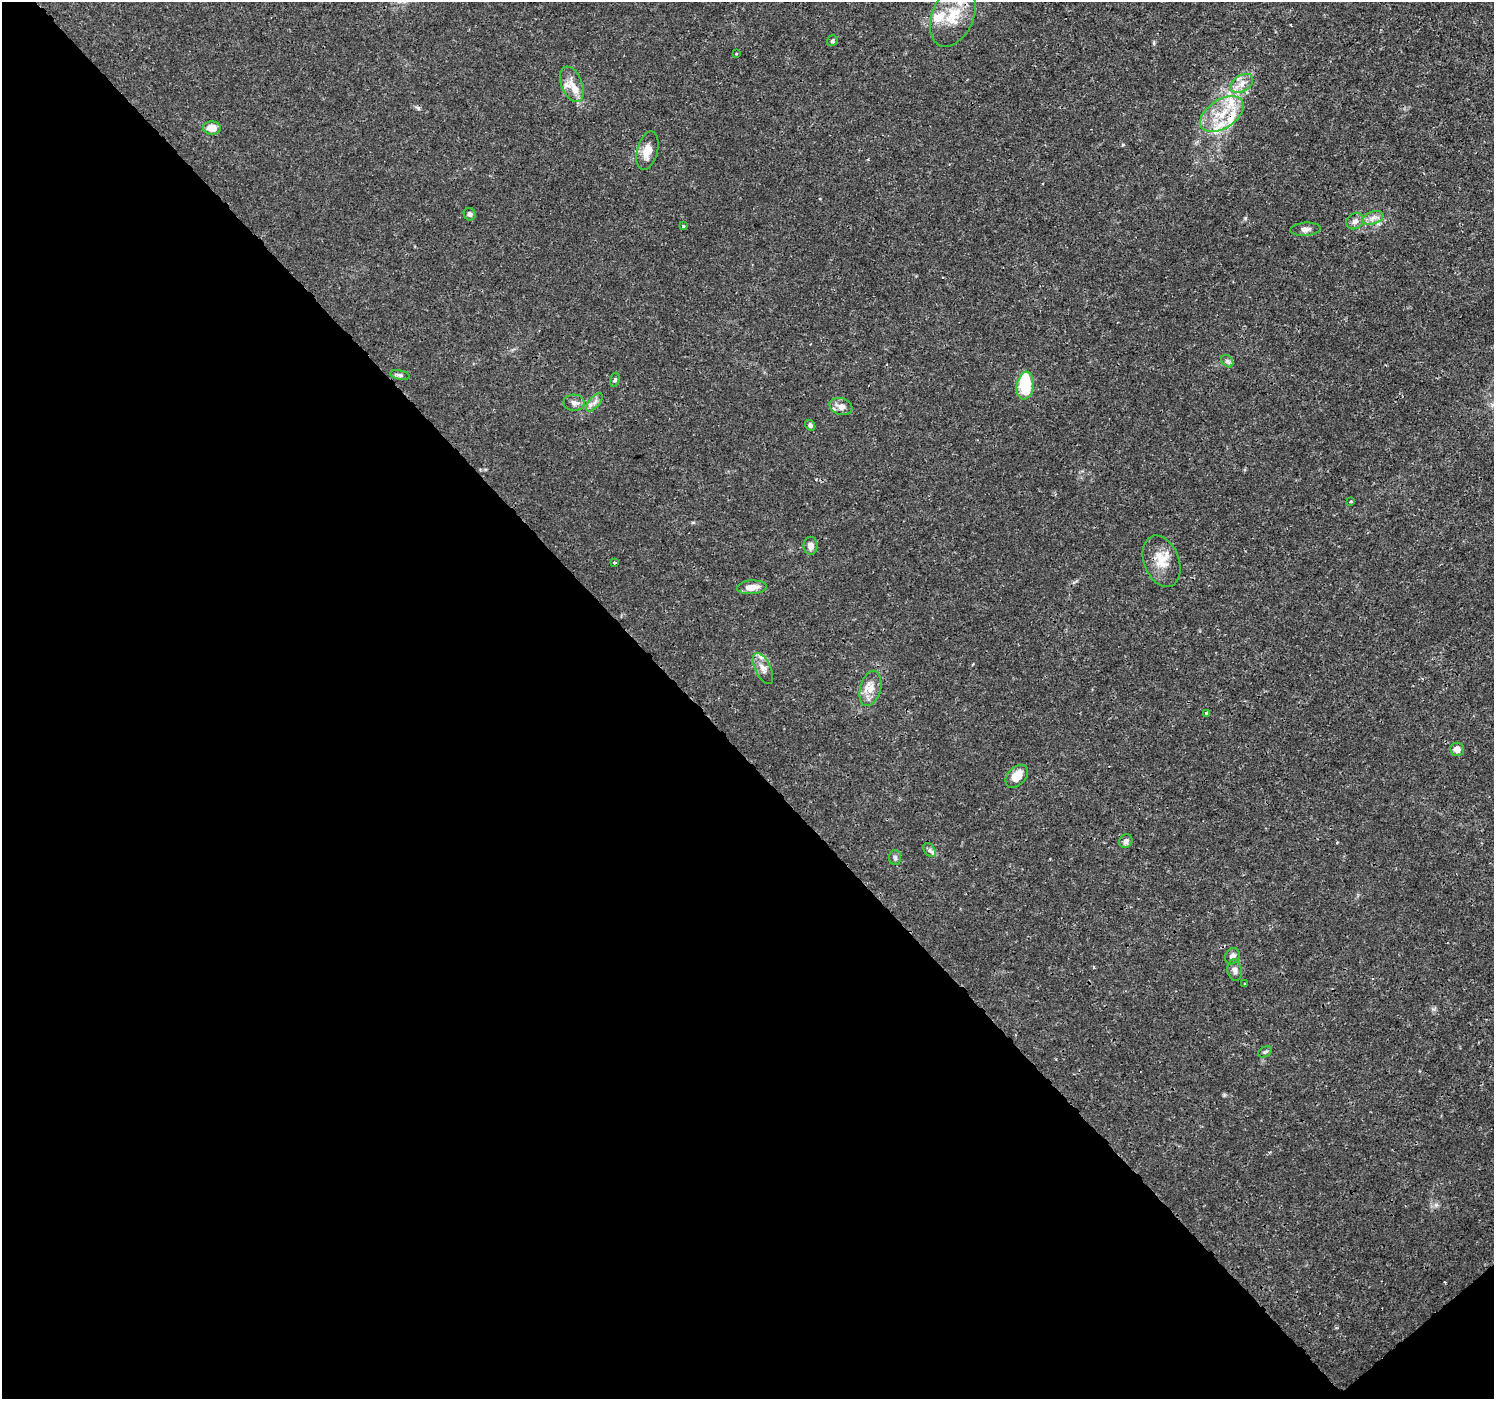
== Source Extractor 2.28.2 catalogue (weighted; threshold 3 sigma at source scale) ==
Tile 14 of 4 x 4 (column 2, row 4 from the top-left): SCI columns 1538-3029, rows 188-1584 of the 6065 x 6025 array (HDU 1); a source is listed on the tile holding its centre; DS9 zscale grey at full resolution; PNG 1496 x 1401 px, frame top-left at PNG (2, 2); each listed source drawn as its Kron ellipse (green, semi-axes under 4 px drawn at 4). Shown black and unused: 47% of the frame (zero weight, under 3 of 4 exposures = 5% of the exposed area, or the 3 px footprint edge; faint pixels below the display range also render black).
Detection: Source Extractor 2.28.2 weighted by HDU 2 'WHT'; one run over the whole footprint, this tile lists its part. Background 0.00125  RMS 8.2e-04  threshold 0.0037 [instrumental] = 3 sigma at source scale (4.5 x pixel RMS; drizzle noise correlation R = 1.50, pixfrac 1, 0.0396/0.0396 arcsec/px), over >= 5 px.
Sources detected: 50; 1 inside a brighter object's white glare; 1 cosmic-ray / hot-pixel residue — neither listed nor drawn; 10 inside a brighter listed object's ellipse — not listed separately; the other 38 listed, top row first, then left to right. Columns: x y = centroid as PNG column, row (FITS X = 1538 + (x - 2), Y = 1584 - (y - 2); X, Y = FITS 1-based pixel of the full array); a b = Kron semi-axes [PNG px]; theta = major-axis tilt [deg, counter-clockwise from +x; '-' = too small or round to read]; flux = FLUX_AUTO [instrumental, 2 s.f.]
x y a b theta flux
953 16 32 20 66 2.7
832 41 6 5 - 0.16
736 53 3 2 - 0.1
1242 83 12 8 34 0.63
572 84 19 10 -67 0.93
1222 114 24 14 33 2.5
212 128 9 6 -4 0.88
647 151 20 10 75 1.1
470 214 6 6 - 0.24
1373 218 11 6 21 0.44
1355 221 9 7 30 0.43
683 226 4 3 - 0.15
1305 229 15 6 4 0.41
1227 361 7 5 -46 0.19
400 375 10 4 -13 0.21
615 380 7 4 75 0.14
1025 386 14 8 80 3.8
595 402 11 5 51 0.35
574 403 10 8 -2 0.39
841 406 12 8 -18 0.54
810 425 6 4 -56 0.2
1350 502 3 2 - 0.087
811 546 9 7 90 0.44
1161 561 27 17 -69 1.7
614 563 3 3 - 0.2
752 587 15 7 4 0.79
763 668 17 7 -64 0.55
870 688 18 10 75 0.97
1206 713 3 3 - 0.14
1457 749 7 6 - 0.56
1017 776 13 9 46 1.3
1126 841 7 6 - 0.3
929 850 7 5 -58 0.23
895 857 7 5 -87 0.19
1232 956 8 7 - 0.36
1235 970 11 7 -81 0.34
1245 984 3 2 - 0.1
1265 1052 7 5 29 0.16